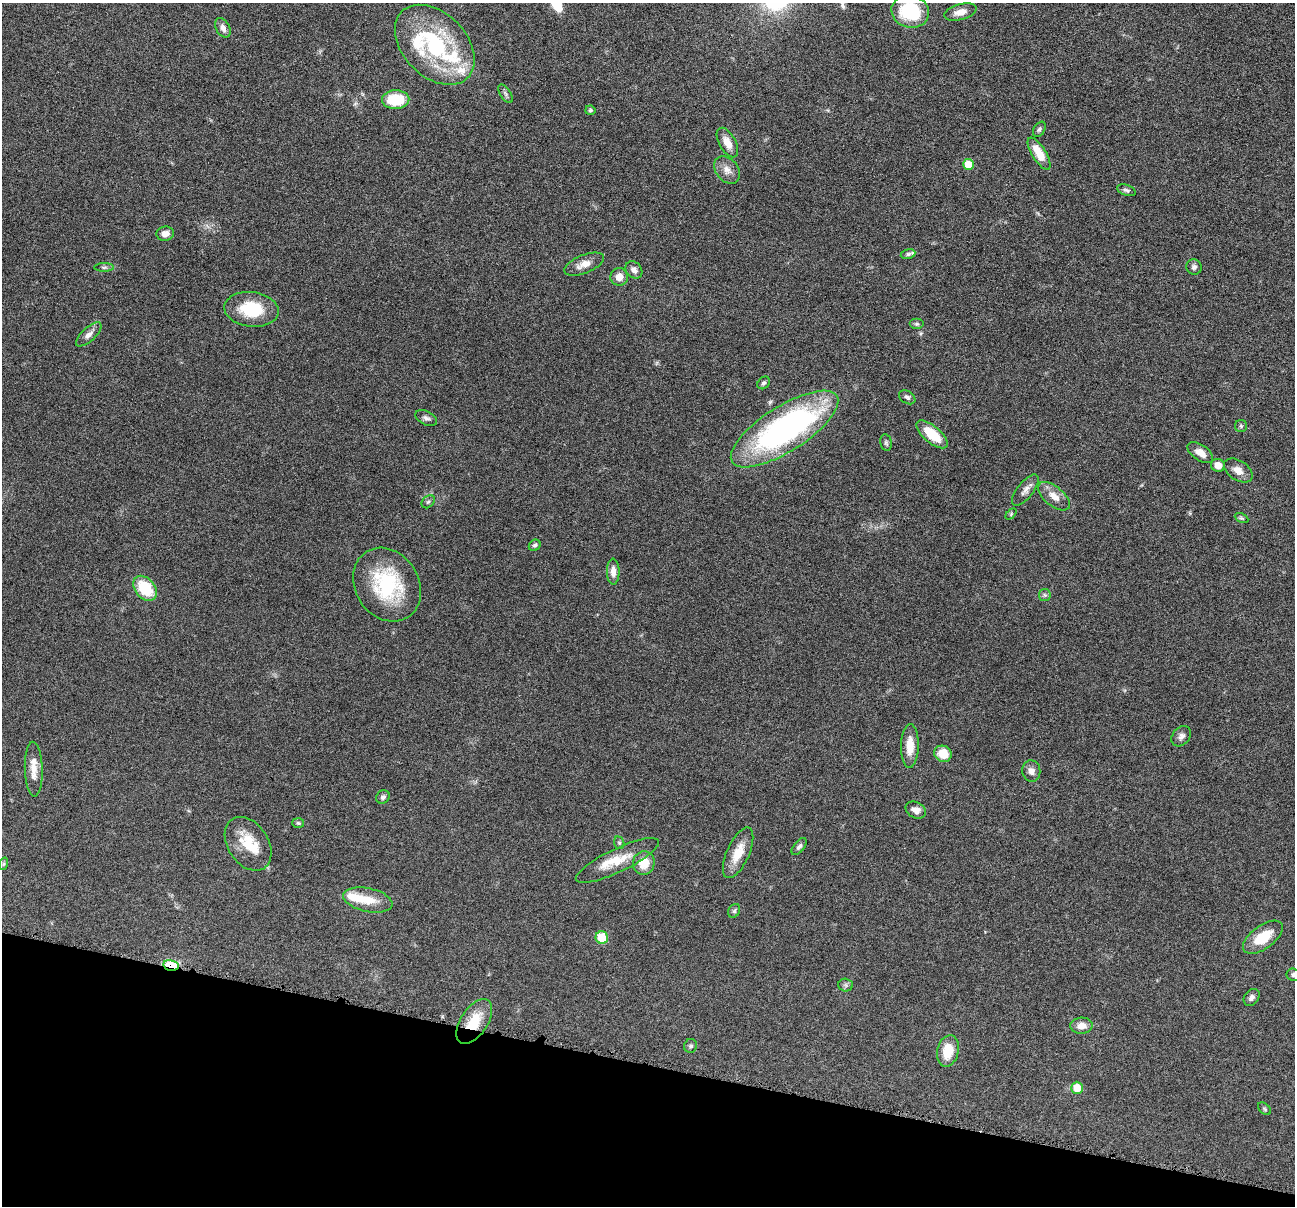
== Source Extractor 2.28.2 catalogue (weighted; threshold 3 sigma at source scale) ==
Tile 15 of 4 x 4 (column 3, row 4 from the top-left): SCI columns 2592-3884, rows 254-1457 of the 5181 x 5198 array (HDU 1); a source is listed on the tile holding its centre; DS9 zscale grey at full resolution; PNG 1297 x 1208 px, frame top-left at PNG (2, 3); each listed source drawn as its Kron ellipse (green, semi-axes under 4 px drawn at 4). Shown black and unused: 12% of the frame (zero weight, under 4 of 8 exposures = <1% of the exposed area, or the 3 px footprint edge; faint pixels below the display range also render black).
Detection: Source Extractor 2.28.2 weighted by HDU 2 'WHT'; one run over the whole footprint, this tile lists its part. Background 0.0374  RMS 0.0039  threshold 0.0159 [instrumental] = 3 sigma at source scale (4.09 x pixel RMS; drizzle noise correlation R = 1.36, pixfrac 0.8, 0.05/0.05 arcsec/px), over >= 5 px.
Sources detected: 77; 1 inside a brighter object's white glare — neither listed nor drawn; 4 inside a brighter listed object's ellipse — not listed separately; the other 72 listed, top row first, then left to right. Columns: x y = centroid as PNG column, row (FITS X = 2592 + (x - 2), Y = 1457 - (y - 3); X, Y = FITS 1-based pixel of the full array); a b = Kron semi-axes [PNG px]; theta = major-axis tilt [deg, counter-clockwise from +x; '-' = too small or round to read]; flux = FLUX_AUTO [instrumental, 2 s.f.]
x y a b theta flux
910 11 19 16 -14 23
960 12 16 8 15 3.3
223 28 10 6 -61 2
435 45 47 31 -45 43
506 94 10 5 -57 0.93
396 100 13 9 1 13
590 110 5 4 - 0.62
1039 129 8 5 59 0.84
727 142 16 8 -61 3.9
1039 154 18 7 -58 7.1
969 164 5 5 - 7.7
727 170 15 11 -50 3
1126 190 10 5 -20 0.83
165 234 9 7 7 2.4
908 254 7 5 11 0.73
584 264 21 9 22 3.5
104 267 10 4 0 0.78
1194 267 8 7 - 1.3
634 270 9 7 -47 1.8
619 277 9 8 - 3
251 309 27 17 -6 16
917 324 7 5 0 0.68
89 334 16 7 43 2.2
764 383 7 5 47 0.74
907 397 9 6 -33 0.94
426 418 11 7 -27 1.3
1241 426 6 6 - 0.63
784 429 62 22 32 110
932 434 19 8 -39 9.1
886 443 8 5 -79 0.82
1200 453 14 8 -35 3.2
1218 465 7 6 - 3.2
1238 470 16 10 -33 3.1
1025 490 19 8 51 2.2
1054 496 19 9 -40 4.2
428 502 7 5 43 0.75
1011 514 6 4 46 0.42
1241 518 7 4 -26 0.57
535 545 6 5 - 0.7
613 572 13 6 -89 2.5
387 585 39 32 -58 30
145 588 14 10 -50 15
1045 595 6 6 - 0.7
1181 736 11 8 49 1.6
910 746 22 9 88 5.6
943 754 9 8 - 6.4
34 769 27 9 -88 4.6
1031 771 11 9 -82 2
383 797 7 6 - 0.9
916 810 11 8 -26 2.3
298 823 6 5 - 0.52
619 843 6 5 - 0.55
248 844 29 20 -56 11
799 847 10 5 51 1
738 853 27 11 66 6.8
617 860 46 11 25 9.8
644 863 12 11 - 6.1
3 864 6 4 71 0.5
368 900 25 12 -12 6.8
734 911 7 5 63 0.76
1263 937 23 11 36 9.4
602 938 6 6 - 11
171 965 8 5 -10 20
1293 975 6 6 - 0.82
846 985 7 6 - 0.92
1252 997 9 7 52 1.3
474 1021 25 13 57 9.9
1081 1026 11 8 4 3
691 1046 7 6 - 0.8
948 1051 16 10 77 8.2
1077 1088 6 6 - 6.9
1264 1109 7 5 -42 0.58
Overlapping masked pixels (flux is a lower limit): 2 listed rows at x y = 171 965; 474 1021
Isophote crosses this tile's border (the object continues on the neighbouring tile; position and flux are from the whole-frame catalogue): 2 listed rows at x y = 910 11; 1293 975